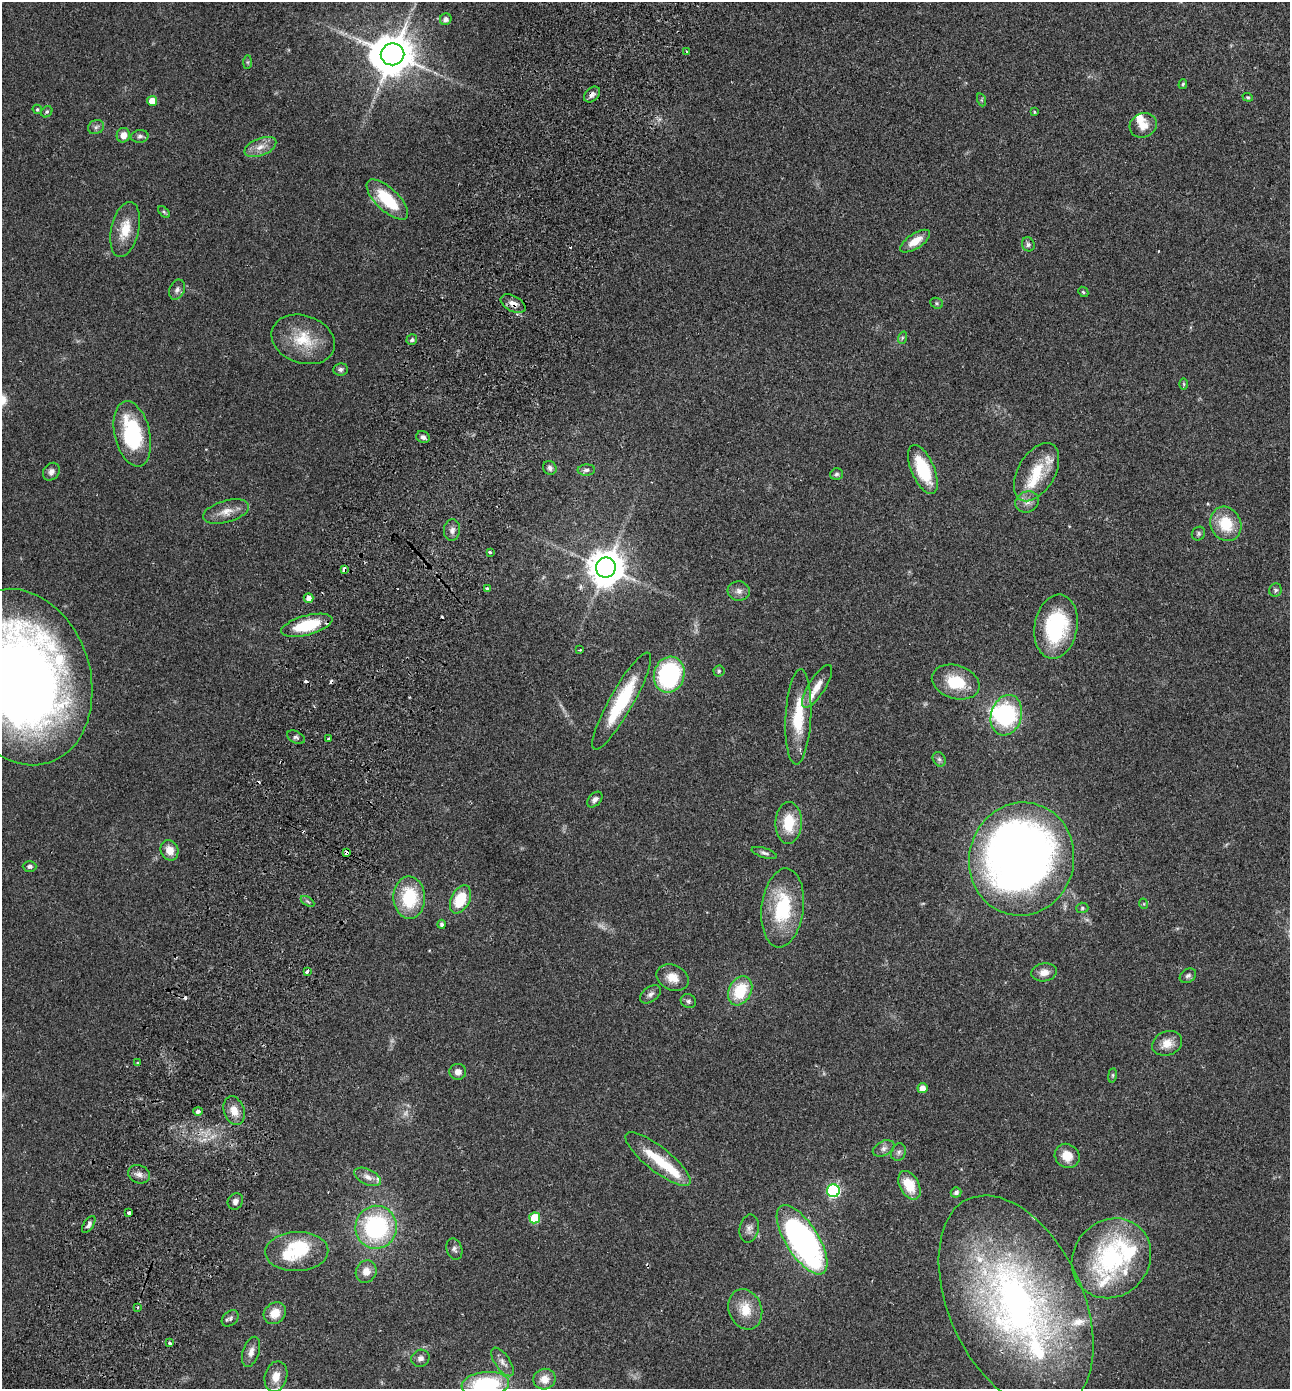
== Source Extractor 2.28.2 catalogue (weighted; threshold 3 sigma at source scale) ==
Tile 7 of 4 x 4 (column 3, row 2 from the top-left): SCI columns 2770-4057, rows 2804-4190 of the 5672 x 5603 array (HDU 1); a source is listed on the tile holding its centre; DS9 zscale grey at full resolution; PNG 1292 x 1391 px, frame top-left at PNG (2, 2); each listed source drawn as its Kron ellipse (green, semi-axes under 4 px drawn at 4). Shown black and unused: <1% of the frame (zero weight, under 2 of 3 exposures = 3% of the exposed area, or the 3 px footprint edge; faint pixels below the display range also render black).
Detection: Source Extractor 2.28.2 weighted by HDU 2 'WHT'; one run over the whole footprint, this tile lists its part. Background 0.0859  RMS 0.0077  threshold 0.0346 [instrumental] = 3 sigma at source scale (4.5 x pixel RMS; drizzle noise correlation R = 1.50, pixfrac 1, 0.05/0.05 arcsec/px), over >= 5 px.
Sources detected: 153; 4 too faint to see at this stretch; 4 inside a brighter object's white glare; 7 cosmic-ray / hot-pixel residue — neither listed nor drawn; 13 inside a brighter listed object's ellipse — not listed separately; the other 125 listed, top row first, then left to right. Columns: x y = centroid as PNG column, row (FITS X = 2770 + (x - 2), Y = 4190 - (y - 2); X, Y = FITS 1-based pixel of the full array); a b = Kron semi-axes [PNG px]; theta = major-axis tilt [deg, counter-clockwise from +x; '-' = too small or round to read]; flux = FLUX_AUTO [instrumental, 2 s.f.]
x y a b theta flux
446 19 6 5 - 3.3
686 51 2 2 - 0.82
393 54 12 11 - 2800
248 62 7 4 90 1.2
1183 84 5 4 - 0.9
592 94 9 6 44 2.8
1248 97 5 4 - 0.95
982 100 7 4 -71 1.1
152 101 5 5 - 11
37 109 5 4 - 1.2
47 112 6 5 - 1.2
1034 112 4 3 - 0.78
1143 125 14 12 25 8.3
96 127 8 7 - 2.2
123 135 7 6 - 6.5
140 136 9 6 8 2.2
260 147 17 8 21 7.3
387 199 26 11 -44 34
164 212 7 4 -45 1.2
125 229 28 14 77 17
915 241 17 7 33 10
1028 244 7 6 - 1.9
177 290 10 7 67 2.9
1083 292 6 4 -44 0.95
937 303 6 5 - 1.3
513 304 13 7 -29 5.4
902 338 6 4 72 1.2
303 339 32 24 -19 28
412 340 5 5 - 1.5
340 369 7 6 - 2.2
1184 384 6 4 -89 1.1
132 434 33 17 -77 62
423 437 7 6 - 2.6
550 468 7 6 - 2.4
923 469 26 11 -67 37
586 470 8 5 2 2
51 472 9 7 55 3.2
1036 472 32 18 59 26
836 474 6 5 - 1.7
1027 502 12 10 25 5
226 512 24 11 16 8.8
1226 524 18 15 -63 25
452 530 11 8 83 3.6
1198 534 7 6 - 1.5
490 552 4 3 - 2.6
606 567 10 10 - 1900
344 569 4 3 - 8.2
487 589 4 4 - 1.8
1275 590 7 6 - 1.9
739 591 11 9 -6 4.2
309 598 5 5 - 4.2
307 625 26 9 15 36
1056 627 32 21 80 66
580 650 3 2 - 0.76
719 671 5 5 - 1.2
669 675 18 15 74 98
21 677 90 69 -72 830
956 682 24 16 -18 27
817 686 25 8 58 8.7
622 701 55 12 60 50
1006 715 21 15 74 67
798 717 47 13 87 32
296 737 9 5 -27 1.9
328 739 3 3 - 1.6
939 759 8 6 -62 1.8
595 800 9 6 48 2.6
789 823 21 13 88 23
169 850 10 8 -68 8.5
346 853 4 3 - 19
764 853 13 5 -17 2.3
1022 859 57 52 77 620
30 866 7 5 -1 2.1
409 898 21 15 -88 40
460 899 15 9 64 25
307 901 8 4 -31 1.3
1144 904 5 3 - 0.65
783 908 40 21 83 54
1082 908 6 5 - 1.3
442 924 4 4 - 1.8
307 971 4 3 - 4.2
1044 972 13 9 8 6.1
1188 976 9 6 33 2.1
673 978 17 12 -25 9.9
740 991 15 11 62 30
650 994 12 7 37 3.2
688 1001 8 6 -27 1.8
1167 1043 15 12 22 8.8
138 1063 3 3 - 2.8
458 1072 8 8 - 4.4
1112 1075 7 4 82 1
922 1088 5 5 - 6.4
198 1111 5 4 - 2.5
234 1111 15 10 -72 8.6
884 1148 11 7 27 3.2
898 1152 9 7 67 2.3
1067 1156 13 11 -41 11
658 1159 40 12 -38 28
139 1174 11 9 -22 4.2
368 1177 14 7 -26 4.8
909 1185 15 9 -61 18
833 1191 6 6 - 110
956 1192 5 5 - 2.4
235 1201 8 7 - 3.7
129 1213 3 3 - 2.6
535 1218 5 5 - 31
89 1224 9 5 55 2.2
376 1227 21 20 - 94
749 1228 14 9 78 4.2
802 1240 40 16 -57 260
454 1249 11 7 -73 2.7
297 1252 31 19 2 28
1111 1258 42 37 47 100
366 1272 11 10 - 7.4
1016 1303 115 66 -65 330
137 1307 3 3 - 2.2
745 1309 21 16 -69 16
275 1313 12 10 42 10
230 1318 9 7 41 2.3
170 1343 3 3 - 4.1
251 1352 16 8 72 5.1
420 1358 9 8 - 3.2
502 1362 16 7 -55 4.5
276 1377 15 11 75 8.9
544 1379 11 10 - 7.8
485 1384 24 12 6 64
Overlapping masked pixels (flux is a lower limit): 5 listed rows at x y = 592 94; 513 304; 344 569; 307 625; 346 853
Isophote crosses this tile's border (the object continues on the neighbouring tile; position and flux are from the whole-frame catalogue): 2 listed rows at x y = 21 677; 485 1384